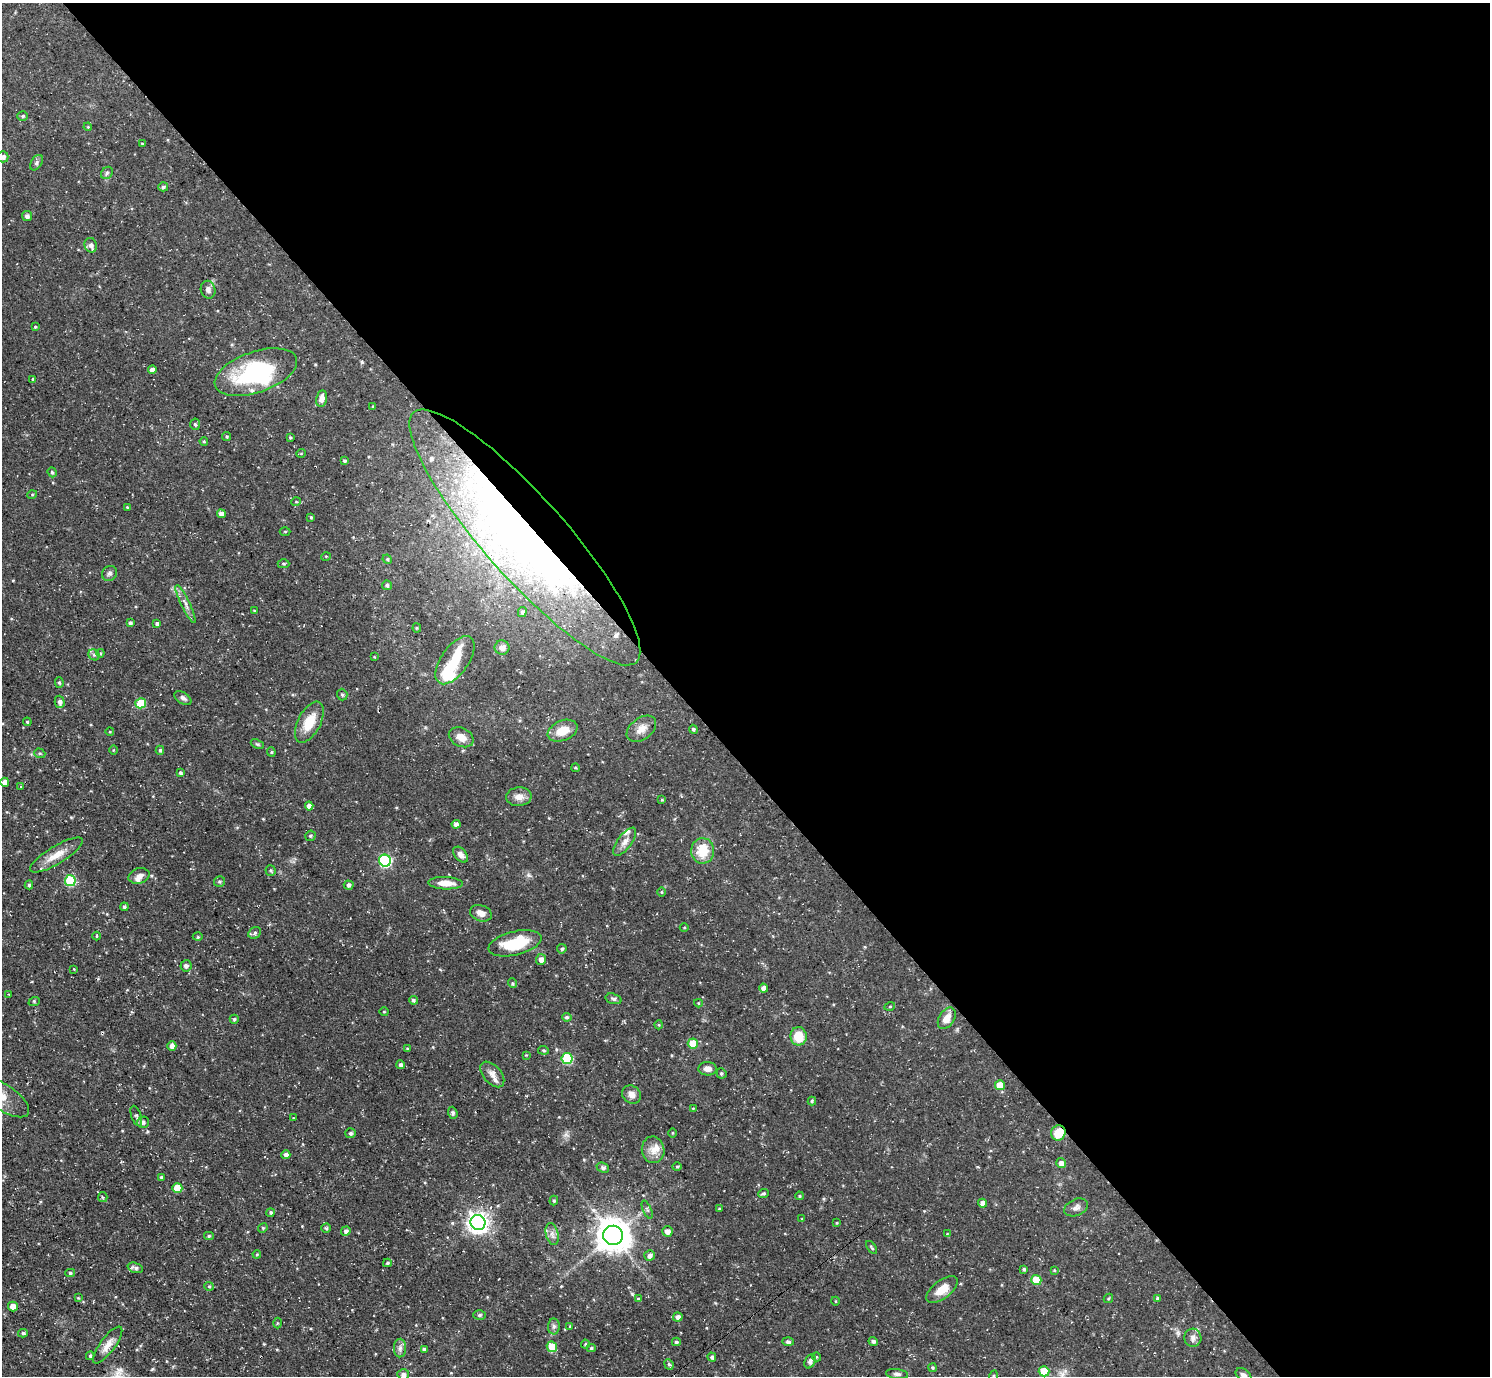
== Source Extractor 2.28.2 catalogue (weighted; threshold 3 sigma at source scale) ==
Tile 8 of 4 x 4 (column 4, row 2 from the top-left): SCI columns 4470-5957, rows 2907-4280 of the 5959 x 5956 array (HDU 1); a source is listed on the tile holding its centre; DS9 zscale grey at full resolution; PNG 1492 x 1378 px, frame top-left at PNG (2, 3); each listed source drawn as its Kron ellipse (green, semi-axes under 4 px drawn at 4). Shown black and unused: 55% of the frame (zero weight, under 3 of 4 exposures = <1% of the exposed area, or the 3 px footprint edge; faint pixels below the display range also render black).
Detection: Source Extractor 2.28.2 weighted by HDU 2 'WHT'; one run over the whole footprint, this tile lists its part. Background 0.0482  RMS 0.0042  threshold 0.0189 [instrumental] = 3 sigma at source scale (4.5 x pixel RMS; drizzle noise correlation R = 1.50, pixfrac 1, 0.05/0.05 arcsec/px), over >= 5 px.
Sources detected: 219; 4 inside a brighter object's white glare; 2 cosmic-ray / hot-pixel residue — neither listed nor drawn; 10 inside a brighter listed object's ellipse — not listed separately; the other 203 listed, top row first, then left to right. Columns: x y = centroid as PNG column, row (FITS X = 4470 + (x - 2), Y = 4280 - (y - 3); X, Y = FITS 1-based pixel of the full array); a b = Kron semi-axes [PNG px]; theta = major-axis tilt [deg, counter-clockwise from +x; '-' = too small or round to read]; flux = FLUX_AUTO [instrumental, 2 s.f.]
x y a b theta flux
23 116 5 4 - 0.58
88 127 4 3 - 0.38
142 144 3 3 - 0.33
3 157 5 5 - 1.5
36 163 8 5 56 0.98
107 173 7 5 47 0.83
163 187 5 4 - 0.85
27 216 5 5 - 1.2
91 245 7 6 - 1.7
208 290 9 7 -77 1.9
35 327 3 3 - 0.44
152 370 4 4 - 2.2
256 372 43 20 19 41
33 379 3 3 - 0.47
322 399 8 5 78 2.9
373 407 4 3 - 0.5
195 424 5 5 - 0.69
227 436 4 4 - 0.56
290 438 3 3 - 0.5
204 441 4 3 - 0.48
301 453 5 3 - 0.32
345 461 4 4 - 0.8
52 472 5 4 - 0.75
32 495 5 3 - 0.36
296 502 5 3 - 0.39
127 507 4 3 - 0.39
221 514 4 4 - 2.5
311 517 4 3 - 0.46
285 531 5 3 - 0.39
525 537 167 41 -48 230
326 556 5 3 - 0.32
387 559 5 4 - 0.49
283 564 6 4 -1 0.62
109 573 8 7 - 1.1
387 585 5 5 - 0.77
185 604 21 4 -64 2.4
254 611 3 3 - 0.36
522 612 5 4 - 0.9
130 623 4 4 - 0.9
157 624 4 3 - 0.94
417 628 4 4 - 0.49
502 648 7 7 - 2
100 653 4 4 - 0.45
94 655 6 5 - 0.84
374 657 4 4 - 0.34
455 660 28 13 55 11
59 682 5 4 - 0.59
342 695 6 5 - 0.88
183 698 9 5 -33 1.4
60 702 6 5 - 1.4
141 703 5 5 - 13
27 722 4 3 - 0.5
309 722 22 11 62 9.6
641 729 16 11 37 4.2
693 729 5 4 - 0.76
563 731 15 10 23 6.5
110 732 4 3 - 0.31
461 737 13 9 -26 4.2
257 744 7 4 -24 0.59
113 750 5 3 - 0.36
160 750 4 4 - 0.61
271 752 4 4 - 0.48
40 753 6 4 -20 0.62
575 768 4 3 - 0.45
180 773 4 4 - 0.83
5 782 4 4 - 2.8
21 787 3 3 - 0.76
519 797 13 9 4 3.2
662 800 3 3 - 0.4
309 806 4 4 - 2.2
456 824 4 4 - 1.7
310 836 5 5 - 0.71
625 842 16 7 54 2.7
703 851 13 11 88 9.9
56 855 30 9 31 6.3
461 855 9 5 -48 2.2
385 861 6 6 - 48
271 870 5 5 - 0.64
139 876 11 7 17 2.4
70 881 5 5 - 27
220 881 5 5 - 0.72
446 883 17 6 -2 4.8
29 885 4 3 - 0.74
349 885 5 4 - 1.1
662 892 5 3 - 0.39
124 907 4 4 - 0.85
481 913 11 8 -21 2.6
684 927 4 3 - 0.38
255 933 7 5 37 0.88
97 936 4 3 - 0.41
198 937 5 3 - 0.48
515 943 27 12 14 15
562 949 4 4 - 0.74
541 959 5 5 - 2.4
186 966 6 5 - 1.4
74 969 3 3 - 0.29
512 983 5 3 - 0.44
763 988 4 4 - 2.3
8 994 3 2 - 0.31
614 999 8 5 -17 0.88
413 1000 4 4 - 0.88
34 1002 6 4 20 0.51
698 1003 4 4 - 0.36
890 1006 5 3 - 0.54
384 1012 4 4 - 0.42
567 1017 5 4 - 0.88
947 1018 12 7 58 4.1
234 1019 4 4 - 0.72
659 1025 4 4 - 0.43
799 1036 9 8 - 8.4
693 1044 5 5 - 11
172 1046 5 4 - 1.9
407 1049 4 3 - 0.41
543 1050 5 3 - 0.54
526 1055 3 3 - 0.31
567 1058 5 5 - 26
400 1065 4 4 - 1.2
708 1069 9 6 -3 2.7
721 1073 5 4 - 0.73
492 1074 15 8 -49 3
1000 1085 5 5 - 6.3
632 1094 10 8 -37 2.6
3 1097 31 12 -34 9.7
812 1101 4 4 - 0.53
693 1108 4 3 - 0.37
453 1113 6 4 -70 0.88
136 1116 11 5 -71 0.94
293 1118 2 2 - 0.28
143 1122 6 6 - 1.2
350 1133 5 5 - 0.92
673 1133 4 3 - 0.33
1058 1133 8 7 - 8.7
653 1150 13 11 -82 4
286 1155 4 4 - 1.7
1061 1163 5 5 - 1.8
677 1167 5 4 - 0.57
603 1168 6 5 - 0.95
161 1177 4 3 - 0.6
177 1188 5 5 - 8.4
763 1193 5 4 - 0.81
799 1196 4 3 - 0.51
103 1197 5 4 - 0.59
554 1201 5 4 - 0.62
982 1203 4 4 - 2.4
1076 1207 12 8 24 2
719 1209 4 3 - 0.5
647 1210 10 3 -67 0.79
271 1213 4 4 - 0.69
802 1219 3 3 - 0.42
478 1222 8 7 - 250
837 1223 4 3 - 0.39
263 1228 5 4 - 0.55
326 1228 4 4 - 0.67
346 1231 5 4 - 1.3
667 1231 5 5 - 2.4
552 1234 11 6 -76 1.8
947 1234 4 3 - 0.35
613 1235 10 9 - 810
209 1236 5 4 - 0.59
871 1247 7 3 -53 0.6
257 1254 4 3 - 0.38
649 1256 5 5 - 1.4
387 1263 4 3 - 0.71
135 1268 8 5 -19 1.3
1024 1269 4 3 - 0.66
1054 1270 4 4 - 0.42
70 1273 5 4 - 0.7
1036 1280 5 5 - 10
209 1286 4 4 - 0.5
942 1289 18 9 37 5.9
78 1298 4 3 - 0.31
1108 1298 5 3 - 0.45
1158 1298 4 3 - 0.53
638 1299 4 4 - 0.55
835 1301 4 3 - 0.29
13 1307 5 4 - 5
479 1315 6 5 - 0.78
678 1317 4 4 - 1.8
277 1323 5 3 - 0.4
554 1326 8 6 -89 1.1
570 1326 3 3 - 0.37
23 1333 5 4 - 0.7
1193 1338 9 8 - 1.8
788 1341 5 4 - 0.88
873 1341 5 4 - 1
676 1342 4 4 - 0.71
585 1344 4 4 - 0.47
108 1345 22 7 53 3.7
552 1347 5 5 - 12
400 1348 9 6 89 1.5
591 1348 4 4 - 0.74
424 1349 4 4 - 0.98
90 1356 4 3 - 0.67
712 1357 4 4 - 1.1
817 1357 4 3 - 0.33
810 1361 7 5 63 1.4
669 1364 5 4 - 0.7
932 1368 4 4 - 0.56
1044 1371 5 5 - 10
403 1374 6 5 - 1.5
897 1374 11 5 -6 1.2
1243 1375 9 5 -35 1.6
993 1376 5 3 - 0.38
Overlapping masked pixels (flux is a lower limit): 2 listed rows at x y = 525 537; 1058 1133
Isophote crosses this tile's border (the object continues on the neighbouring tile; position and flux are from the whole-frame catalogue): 4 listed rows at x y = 3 157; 3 1097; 1243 1375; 993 1376